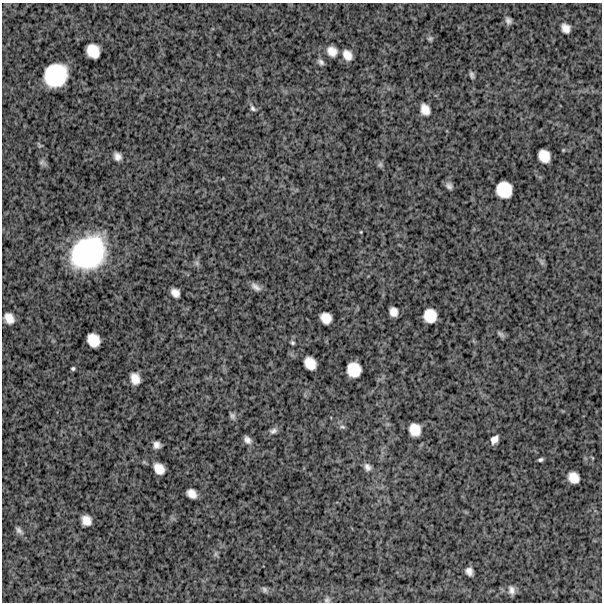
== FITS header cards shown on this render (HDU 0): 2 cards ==
NAXIS1  =                  600
NAXIS2  =                  600

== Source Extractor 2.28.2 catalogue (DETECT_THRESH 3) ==
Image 600 x 600 px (HDU 0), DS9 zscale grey, 1 PNG px = 1 image px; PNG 604 x 604 px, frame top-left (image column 1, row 600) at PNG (2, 3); no overlay
Background 1410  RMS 280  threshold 847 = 3 sigma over >= 5 px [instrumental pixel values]
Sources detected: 54; all 54 listed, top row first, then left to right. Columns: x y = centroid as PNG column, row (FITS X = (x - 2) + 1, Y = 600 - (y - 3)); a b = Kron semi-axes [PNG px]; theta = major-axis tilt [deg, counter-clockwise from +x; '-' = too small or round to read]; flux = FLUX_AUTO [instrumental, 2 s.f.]
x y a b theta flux
508 21 7 6 - 6.8e+04
566 28 9 8 - 1.4e+05
430 39 7 5 21 3.6e+04
93 51 13 11 -57 3.3e+05
332 51 13 11 -40 1.8e+05
347 55 10 7 -59 1.7e+05
321 62 8 5 -36 5.9e+04
56 75 21 19 45 1.1e+06
472 75 6 4 -66 4.9e+04
253 108 9 5 -45 5.2e+04
425 109 10 8 -69 1.8e+05
39 145 9 3 -57 2.6e+04
117 156 8 7 - 1.1e+05
544 156 12 10 -60 2.7e+05
42 162 9 7 -30 5.2e+04
380 165 7 7 - 4.0e+04
449 186 8 6 -49 6.7e+04
504 190 14 14 - 4.7e+05
361 232 4 3 - 1.5e+04
88 253 34 28 40 2.6e+06
542 262 11 5 -63 5.3e+04
197 263 7 6 - 4.8e+04
256 287 12 6 -34 1.0e+05
175 293 9 7 -48 1.4e+05
393 312 9 7 -72 1.4e+05
430 316 12 11 - 3.4e+05
9 318 10 8 -58 1.8e+05
326 318 10 9 - 2.2e+05
501 334 12 5 -38 5.1e+04
93 340 12 10 -55 3.0e+05
292 343 5 4 - 3.5e+04
310 363 12 9 -53 2.6e+05
73 368 4 3 - 3.1e+04
354 370 13 12 - 3.9e+05
135 379 10 8 -70 2.0e+05
232 416 8 7 - 5.8e+04
342 427 9 6 -21 5.0e+04
415 430 11 10 - 2.7e+05
273 431 11 7 24 7.3e+04
494 439 8 6 51 1.2e+05
247 440 8 6 -49 9.2e+04
157 445 7 6 - 9.6e+04
540 460 5 3 - 3.7e+04
367 467 10 8 -58 8.7e+04
159 469 11 8 -50 2.2e+05
574 478 10 9 - 2.2e+05
192 494 10 7 -39 1.6e+05
86 520 9 8 - 1.8e+05
19 530 11 6 -45 6.6e+04
215 554 7 4 89 3.9e+04
469 571 7 6 - 1.0e+05
264 590 8 6 -49 5.1e+04
511 590 11 8 -75 1.0e+05
327 600 9 7 8 5.3e+04